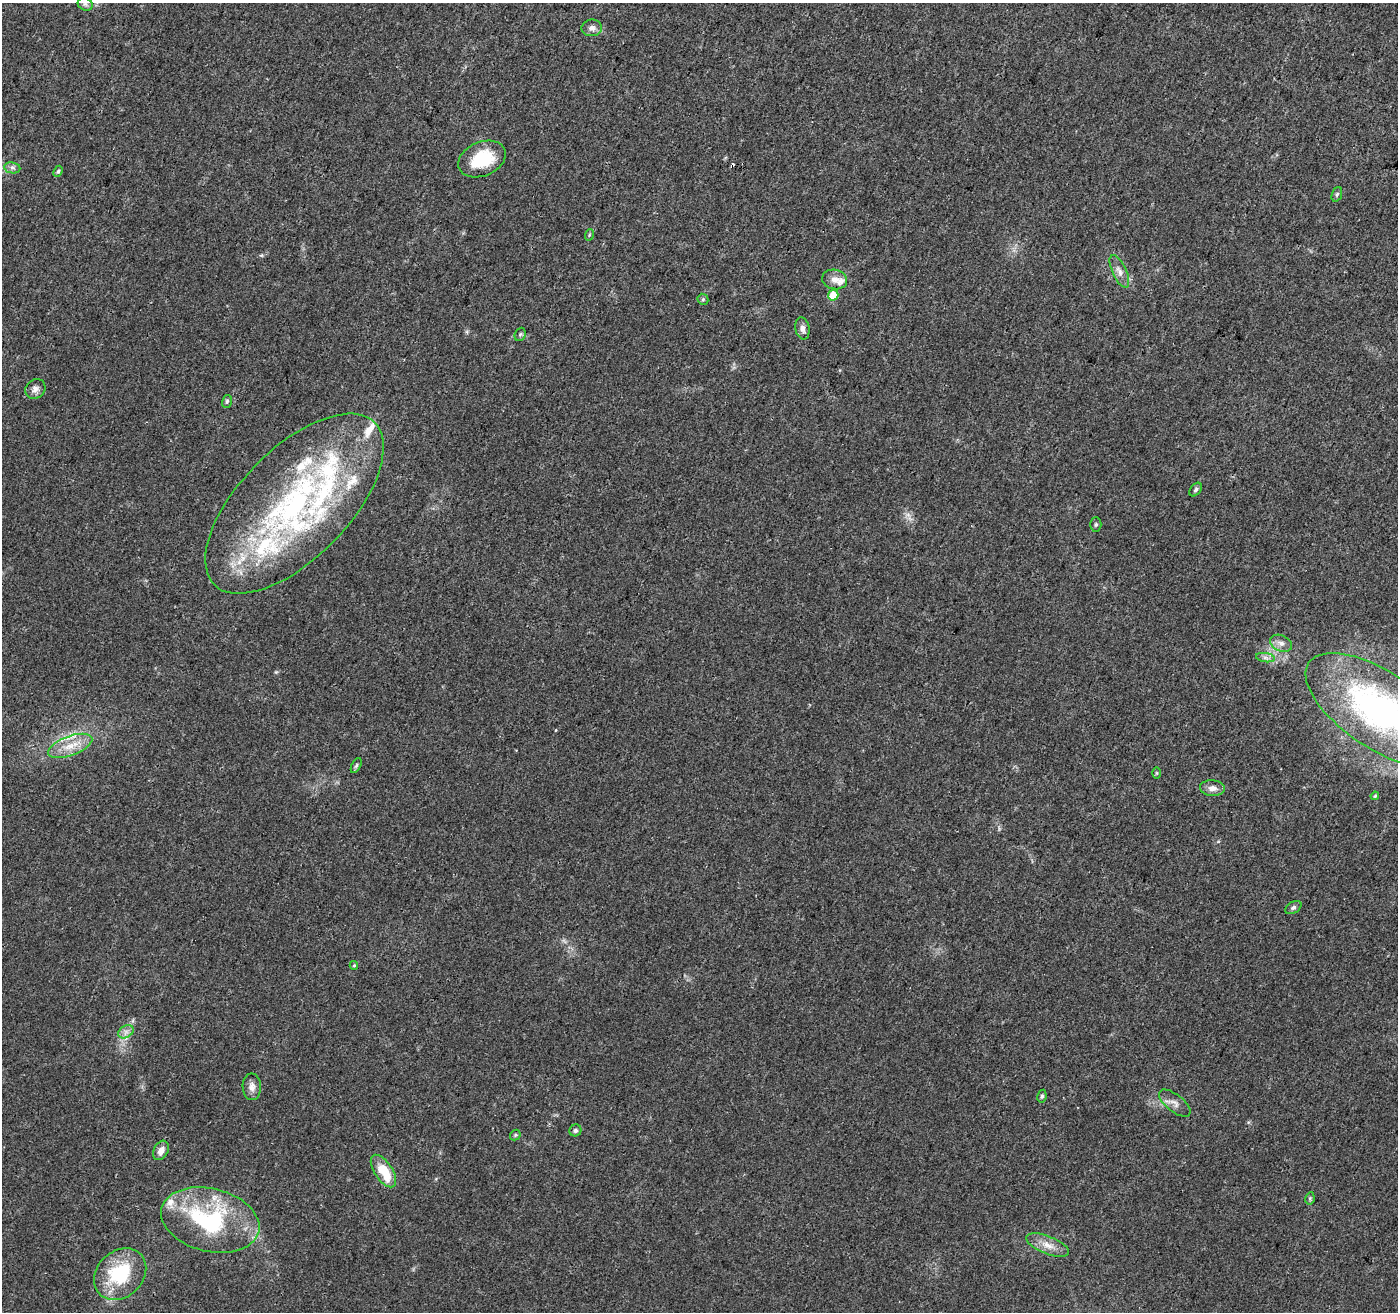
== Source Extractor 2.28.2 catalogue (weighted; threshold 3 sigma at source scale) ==
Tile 10 of 4 x 4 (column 2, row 3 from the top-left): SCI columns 1401-2796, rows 1525-2834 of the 5603 x 5731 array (HDU 1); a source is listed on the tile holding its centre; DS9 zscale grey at full resolution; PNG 1400 x 1314 px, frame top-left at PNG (2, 3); each listed source drawn as its Kron ellipse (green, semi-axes under 4 px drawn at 4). Shown black and unused: <1% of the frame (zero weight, under 3 of 4 exposures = <1% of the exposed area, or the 3 px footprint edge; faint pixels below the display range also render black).
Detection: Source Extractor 2.28.2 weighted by HDU 2 'WHT'; one run over the whole footprint, this tile lists its part. Background 0.0226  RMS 0.0034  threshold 0.0152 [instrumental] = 3 sigma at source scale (4.5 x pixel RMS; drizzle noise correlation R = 1.50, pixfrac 1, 0.0396/0.0396 arcsec/px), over >= 5 px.
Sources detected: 52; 1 cosmic-ray / hot-pixel residue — neither listed nor drawn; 11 inside a brighter listed object's ellipse — not listed separately; the other 40 listed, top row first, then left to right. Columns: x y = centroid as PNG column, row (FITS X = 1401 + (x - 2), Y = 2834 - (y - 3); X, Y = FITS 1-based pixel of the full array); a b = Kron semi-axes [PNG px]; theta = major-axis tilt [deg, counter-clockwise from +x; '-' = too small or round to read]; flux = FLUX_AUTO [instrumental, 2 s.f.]
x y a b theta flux
85 4 8 6 -28 0.91
592 28 10 8 8 1.7
482 159 25 17 23 15
12 168 8 5 -8 1
58 171 5 4 - 0.73
1337 194 8 5 70 0.63
589 235 6 3 72 0.42
1119 271 18 7 -65 2.4
835 279 12 9 -13 2.7
833 295 5 5 - 9.4
703 299 6 5 - 0.49
802 328 11 7 -79 1.7
520 334 7 5 68 0.6
35 389 11 9 42 1.7
227 401 6 5 - 0.68
1196 489 8 5 51 0.75
294 504 114 55 45 110
1096 525 7 5 88 0.64
1281 643 11 8 -25 1.9
1265 658 9 4 -8 1.1
1380 711 86 38 -34 110
70 746 23 9 20 6.1
356 766 8 4 63 0.65
1156 773 6 4 90 0.37
1212 788 12 8 -5 2.1
1375 796 4 3 - 0.31
1293 907 9 5 30 0.86
354 965 4 4 - 0.4
126 1032 8 6 31 1.4
252 1087 13 9 -89 2.1
1042 1096 6 4 80 0.61
1175 1103 19 8 -39 2.3
575 1130 6 5 - 0.8
515 1135 6 4 47 0.49
161 1150 10 7 60 2.3
383 1171 18 9 -56 10
1310 1198 6 4 79 0.5
210 1220 50 31 -14 45
1048 1245 23 9 -22 3.9
120 1274 29 23 43 23
Isophote crosses this tile's border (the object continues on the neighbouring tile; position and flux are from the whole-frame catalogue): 1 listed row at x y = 1380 711